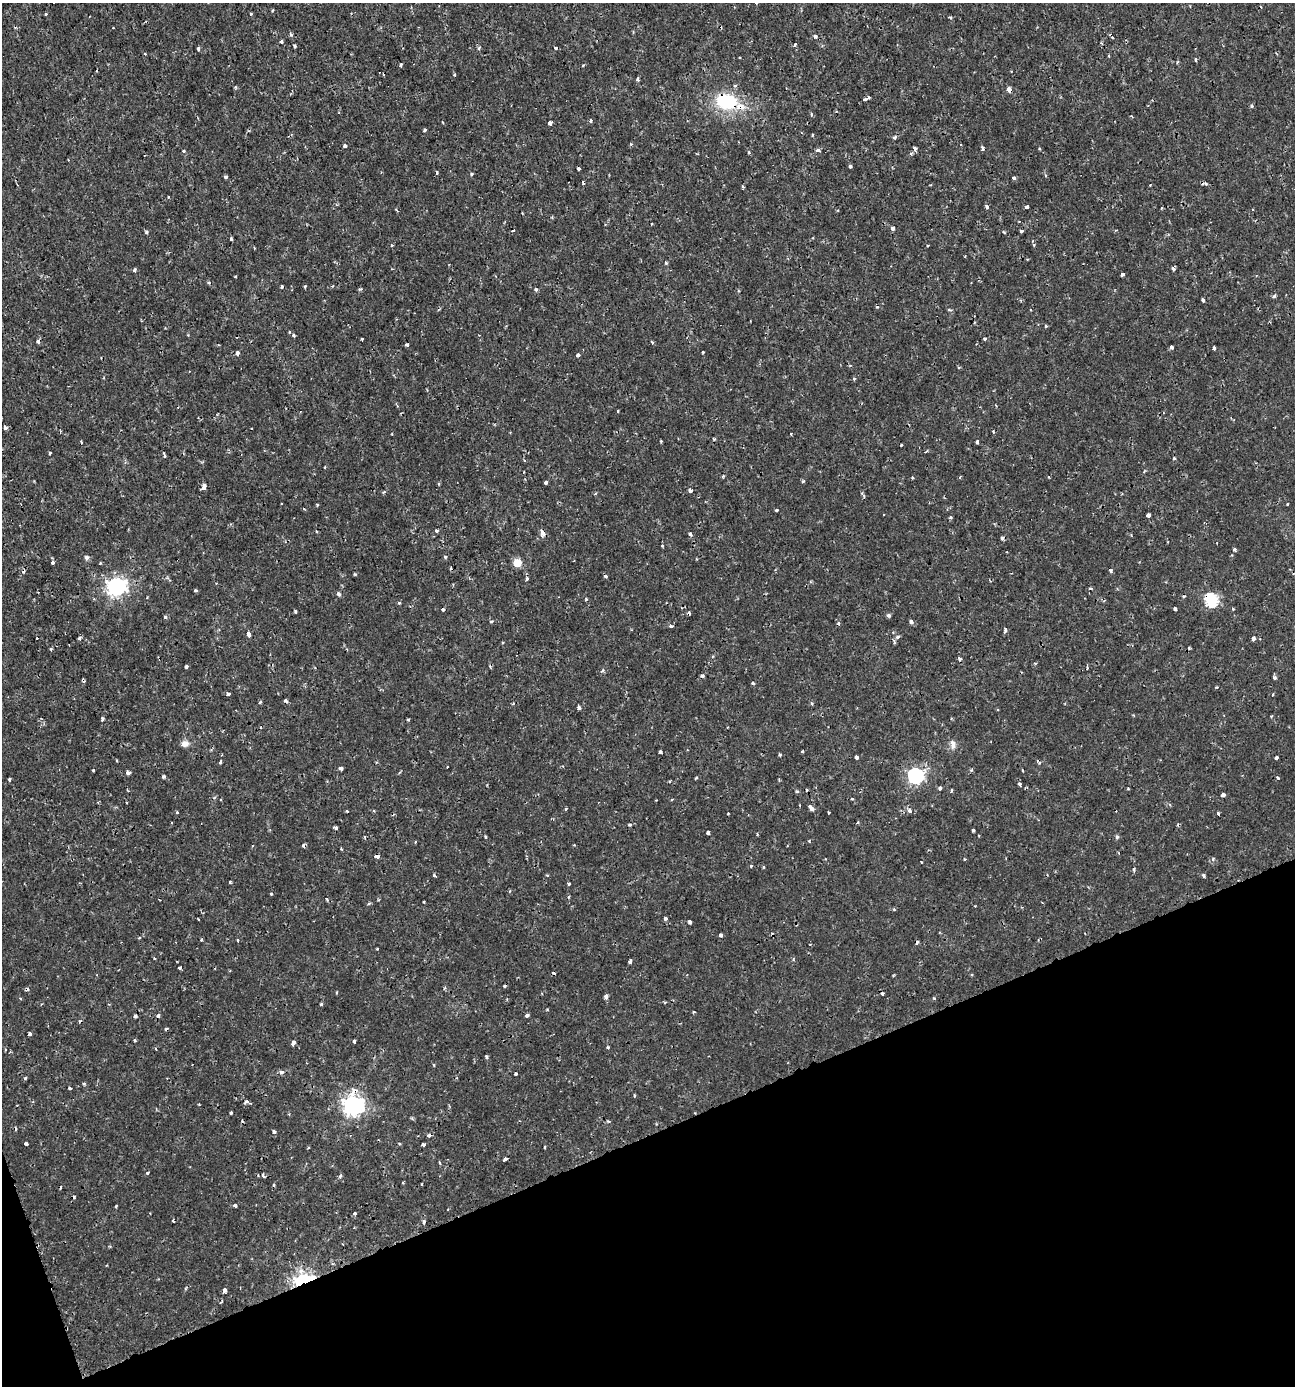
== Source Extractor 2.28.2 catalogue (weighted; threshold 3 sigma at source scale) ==
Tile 14 of 4 x 4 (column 2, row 4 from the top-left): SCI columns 1428-2720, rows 1-1384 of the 5388 x 5543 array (HDU 1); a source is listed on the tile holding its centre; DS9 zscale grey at full resolution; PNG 1297 x 1388 px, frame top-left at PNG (2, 3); no overlay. Shown black and unused: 19% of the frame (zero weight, under 2 of 3 exposures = <1% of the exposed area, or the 3 px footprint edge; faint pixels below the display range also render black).
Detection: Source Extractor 2.28.2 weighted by HDU 2 'WHT'; one run over the whole footprint, this tile lists its part. Background 0.00175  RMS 0.001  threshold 0.00458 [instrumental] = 3 sigma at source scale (4.5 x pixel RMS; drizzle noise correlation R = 1.50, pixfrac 1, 0.0396/0.0396 arcsec/px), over >= 5 px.
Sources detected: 310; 37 cosmic-ray / hot-pixel residue — not listed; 1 inside a brighter listed object's ellipse — not listed separately; the other 272 listed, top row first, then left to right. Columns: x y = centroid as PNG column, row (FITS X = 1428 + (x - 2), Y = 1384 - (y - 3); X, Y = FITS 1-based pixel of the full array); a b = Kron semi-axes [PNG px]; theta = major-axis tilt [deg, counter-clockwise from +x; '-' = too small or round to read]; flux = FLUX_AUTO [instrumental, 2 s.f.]
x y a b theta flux
46 14 3 3 - 0.28
251 14 3 3 - 0.09
950 17 4 3 - 0.13
113 28 3 2 - 0.069
291 35 5 4 - 0.2
815 36 5 4 - 0.28
1112 37 4 3 - 0.087
281 41 3 3 - 0.21
795 45 4 3 - 0.23
295 46 3 3 - 0.23
479 48 5 4 - 0.14
198 49 5 4 - 0.15
1108 56 4 2 - 0.11
1196 60 4 3 - 0.17
1177 62 5 3 - 0.1
401 65 4 3 - 0.22
454 75 3 3 - 0.12
637 79 6 3 90 0.17
735 85 5 3 - 0.12
1009 90 5 4 - 0.63
868 97 4 3 - 0.29
864 100 3 3 - 0.35
726 101 23 16 -13 6.1
1252 106 4 4 - 0.21
812 114 5 3 - 0.15
591 121 5 4 - 0.19
550 123 4 3 - 0.76
425 130 3 3 - 0.29
812 135 3 3 - 0.23
894 137 5 4 - 0.23
345 146 3 3 - 0.34
983 148 5 3 - 0.2
915 149 5 5 - 0.29
818 150 5 3 - 0.35
183 151 3 3 - 0.21
911 153 5 3 - 0.14
850 166 3 3 - 0.23
578 169 3 3 - 0.35
437 172 4 3 - 0.17
471 174 3 3 - 0.25
226 177 3 3 - 0.33
1014 178 4 3 - 0.35
583 183 4 3 - 0.13
1150 185 3 2 - 0.072
743 186 4 3 - 0.14
168 197 3 2 - 0.074
987 207 4 3 - 0.4
1027 207 3 3 - 0.52
1161 208 3 2 - 0.12
552 218 4 3 - 0.092
893 228 4 4 - 0.31
1021 231 3 3 - 0.25
146 232 5 4 - 0.16
231 239 3 3 - 0.25
392 245 4 3 - 0.12
965 256 2 2 - 0.099
1027 259 4 3 - 0.083
665 263 5 3 - 0.17
1173 268 4 3 - 0.22
134 270 4 3 - 0.24
1122 274 4 3 - 0.48
208 282 4 4 - 0.2
305 286 4 3 - 0.098
282 287 3 3 - 0.35
360 289 6 3 34 0.11
536 289 5 4 - 0.18
1274 296 4 3 - 0.26
1203 300 4 3 - 0.55
949 310 4 3 - 0.16
1046 326 5 3 - 0.099
289 332 4 3 - 0.095
294 335 4 3 - 0.18
362 339 3 3 - 0.11
985 339 3 3 - 0.24
38 341 5 4 - 0.3
652 342 5 3 - 0.12
407 345 3 3 - 0.27
1172 347 3 3 - 0.28
1214 349 3 3 - 0.43
703 352 3 3 - 0.14
237 353 4 4 - 0.4
578 355 3 3 - 0.27
618 411 4 2 - 0.082
5 428 4 4 - 0.34
993 432 4 3 - 0.098
714 439 4 3 - 0.13
661 441 3 3 - 0.13
977 442 4 3 - 0.29
901 445 3 2 - 0.12
50 453 3 3 - 0.14
165 456 5 3 - 0.18
1174 458 4 3 - 0.19
325 467 3 2 - 0.097
524 472 2 2 - 0.12
723 476 4 3 - 0.13
960 477 4 3 - 0.11
803 481 4 4 - 0.14
546 482 4 3 - 0.48
439 484 4 3 - 0.09
204 487 5 4 - 0.65
690 490 4 4 - 0.79
384 492 4 3 - 0.15
864 496 5 4 - 0.14
281 504 3 3 - 0.2
1287 504 3 2 - 0.079
317 505 4 3 - 0.096
777 510 3 3 - 0.29
1148 515 4 4 - 0.61
950 518 4 3 - 0.16
436 531 3 3 - 0.21
542 533 7 5 -63 0.55
690 534 6 4 -82 0.22
1002 538 4 3 - 0.3
662 546 4 3 - 0.091
1234 550 3 3 - 0.41
87 557 5 5 - 0.26
445 557 4 4 - 0.15
53 562 3 3 - 0.49
100 563 3 3 - 0.083
517 563 5 5 - 3.1
355 574 4 3 - 0.12
605 576 5 3 - 0.14
527 579 4 4 - 0.17
117 586 7 7 - 42
195 590 3 3 - 0.28
339 594 5 4 - 0.25
1211 600 6 6 - 15
399 603 4 4 - 0.12
443 609 3 3 - 0.32
1175 609 4 3 - 0.4
1233 609 4 3 - 0.098
295 611 3 3 - 0.17
889 615 5 4 - 0.21
165 617 4 3 - 0.21
491 621 5 4 - 0.13
911 622 4 4 - 0.33
671 626 4 3 - 0.19
1005 631 7 3 72 0.17
893 632 3 3 - 0.091
248 634 4 3 - 0.68
897 637 6 4 20 0.24
79 638 4 3 - 0.29
1253 638 4 3 - 1.2
51 649 5 3 - 0.11
960 659 4 3 - 0.27
1035 663 4 3 - 0.087
186 667 4 3 - 0.37
602 671 5 3 - 0.15
1274 678 4 4 - 0.27
83 680 5 3 - 0.17
753 683 3 3 - 0.15
228 693 4 3 - 0.62
1273 694 3 3 - 0.1
260 702 5 4 - 0.12
513 703 4 3 - 0.095
812 704 4 3 - 0.11
579 707 5 4 - 0.32
1271 716 3 3 - 0.083
102 719 4 3 - 0.41
408 719 3 3 - 0.14
953 743 6 4 -84 0.96
185 744 10 8 0 0.55
803 751 3 2 - 0.14
660 752 3 3 - 0.39
780 754 3 3 - 0.17
856 757 4 3 - 0.68
1276 758 4 3 - 0.21
220 762 5 3 - 0.19
1039 763 6 4 71 0.13
341 768 4 4 - 0.23
93 770 3 3 - 0.18
1022 770 3 2 - 0.089
128 773 4 3 - 1.2
916 776 7 6 - 25
163 777 3 3 - 0.3
696 778 3 3 - 0.15
1277 778 3 3 - 0.47
9 779 5 3 - 0.12
1020 784 4 3 - 0.3
940 788 4 4 - 0.32
797 791 4 4 - 0.14
951 791 5 2 - 0.12
1223 795 4 3 - 0.51
672 799 3 2 - 0.1
852 799 3 3 - 0.11
127 802 3 2 - 0.11
810 807 6 4 -46 0.58
566 809 3 3 - 0.13
347 811 3 2 - 0.14
909 811 6 5 - 0.34
177 812 3 3 - 0.11
828 812 3 2 - 0.13
1218 813 3 3 - 0.38
728 814 3 2 - 0.13
630 825 4 4 - 0.15
336 828 4 3 - 0.3
973 830 3 3 - 0.27
708 833 4 3 - 1
485 836 4 3 - 0.1
364 837 4 3 - 0.12
1117 837 6 4 -76 0.19
809 841 3 3 - 0.094
341 849 3 2 - 0.13
376 856 5 3 - 0.52
1213 859 5 5 - 0.17
921 862 3 2 - 0.092
751 866 4 3 - 0.12
763 867 4 3 - 0.1
1134 869 6 3 -83 0.12
434 875 5 3 - 0.12
547 875 4 3 - 0.12
1204 876 5 4 - 0.15
230 882 3 3 - 0.22
569 884 3 3 - 0.17
271 894 3 3 - 0.13
568 897 4 3 - 0.12
327 899 3 3 - 0.13
423 902 3 2 - 0.14
369 903 4 4 - 0.14
894 909 4 4 - 0.1
665 918 3 3 - 0.38
690 922 4 3 - 0.34
720 935 4 3 - 0.38
201 940 3 3 - 0.14
237 940 3 3 - 0.19
377 949 3 3 - 0.13
154 958 3 3 - 0.099
630 961 4 3 - 0.46
180 967 4 3 - 0.31
445 988 5 3 - 0.12
606 997 5 3 - 0.47
934 998 4 3 - 0.13
321 1004 4 3 - 0.16
694 1012 3 3 - 0.095
158 1015 4 4 - 0.29
527 1015 4 3 - 0.26
135 1016 3 3 - 0.28
30 1034 4 3 - 0.26
135 1040 5 3 - 0.1
354 1041 4 3 - 0.16
293 1042 4 3 - 0.61
608 1047 4 3 - 0.13
156 1049 3 3 - 0.1
487 1057 4 3 - 0.2
434 1065 4 2 - 0.089
281 1072 5 4 - 0.37
516 1074 3 2 - 0.12
25 1078 4 3 - 0.15
84 1084 4 4 - 0.13
69 1088 3 3 - 0.17
634 1095 4 2 - 0.1
247 1102 10 4 -16 0.29
353 1105 8 8 - 52
231 1113 3 3 - 0.21
274 1132 4 4 - 0.23
26 1144 4 3 - 0.22
399 1144 4 3 - 0.11
423 1145 3 3 - 0.53
545 1147 4 2 - 0.1
505 1159 4 3 - 0.39
439 1163 4 3 - 0.14
147 1173 3 3 - 0.18
263 1175 5 3 - 0.31
340 1176 5 3 - 0.22
422 1184 3 2 - 0.075
116 1206 3 2 - 0.11
235 1206 4 3 - 0.23
448 1209 2 2 - 0.098
354 1213 5 4 - 0.13
424 1222 4 4 - 0.27
304 1280 9 6 8 29
224 1290 4 3 - 0.67
Overlapping masked pixels (flux is a lower limit): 8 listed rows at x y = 1009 90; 726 101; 1211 600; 83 680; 128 773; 376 856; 353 1105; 304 1280